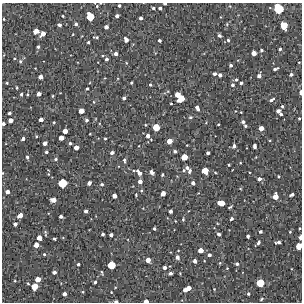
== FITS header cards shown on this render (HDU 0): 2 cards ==
NAXIS1  =                  300 / Width of image
NAXIS2  =                  300 / Height of image

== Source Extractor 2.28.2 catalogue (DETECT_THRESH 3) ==
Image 300 x 300 px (HDU 0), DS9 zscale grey, 1 PNG px = 1 image px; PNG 304 x 304 px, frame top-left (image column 1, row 300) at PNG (2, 3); no overlay
Background 1900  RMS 180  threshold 531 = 3 sigma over >= 5 px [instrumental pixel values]
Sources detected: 178; all 178 listed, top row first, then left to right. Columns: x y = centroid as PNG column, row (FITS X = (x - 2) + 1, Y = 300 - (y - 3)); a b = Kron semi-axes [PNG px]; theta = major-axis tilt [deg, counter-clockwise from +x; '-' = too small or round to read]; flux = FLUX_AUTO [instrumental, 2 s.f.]
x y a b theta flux
165 3 3 2 - 22000
96 5 9 4 -51 18000
119 5 3 3 - 18000
153 8 3 3 - 19000
160 8 3 3 - 28000
278 8 7 6 - 460000
63 16 3 2 - 12000
90 16 6 5 - 270000
117 16 4 3 - 34000
141 18 3 3 - 31000
4 19 3 2 - 8000
76 24 3 3 - 25000
59 25 4 3 - 28000
284 25 6 5 - 210000
106 27 4 4 - 47000
36 31 5 4 - 82000
43 34 5 4 - 78000
219 36 4 3 - 26000
96 37 7 3 -5 14000
126 40 5 4 - 58000
159 40 3 3 - 23000
228 40 4 4 - 18000
88 42 3 3 - 15000
38 47 4 3 - 20000
280 49 3 3 - 21000
261 50 3 3 - 19000
254 53 4 4 - 76000
116 54 3 3 - 39000
106 59 3 3 - 28000
20 61 5 4 - 19000
299 62 3 2 - 7400
126 63 4 2 - 9200
231 65 3 3 - 21000
275 69 6 3 21 24000
214 74 3 3 - 28000
291 74 4 3 - 23000
220 75 4 3 - 36000
259 76 4 4 - 44000
40 77 4 4 - 62000
236 80 4 3 - 18000
7 83 3 3 - 12000
131 83 3 2 - 14000
241 83 3 3 - 25000
150 85 4 3 - 16000
232 85 4 4 - 26000
17 87 4 3 - 11000
87 89 3 3 - 16000
300 92 4 2 - 35000
21 94 3 3 - 20000
28 94 5 3 - 13000
39 94 4 4 - 56000
177 95 5 4 - 110000
53 96 5 3 - 12000
124 98 4 3 - 29000
181 99 6 4 39 180000
272 100 6 3 33 24000
94 102 4 4 - 13000
171 103 3 2 - 10000
282 106 3 3 - 15000
197 108 5 3 - 46000
81 111 4 4 - 92000
278 111 4 4 - 45000
9 113 3 3 - 26000
281 114 3 3 - 19000
190 117 5 4 - 15000
299 118 3 2 - 13000
41 119 4 3 - 55000
11 120 4 4 - 69000
86 120 4 4 - 25000
54 122 3 3 - 12000
243 122 4 3 - 26000
3 124 3 3 - 28000
218 124 3 2 - 11000
145 125 3 3 - 11000
245 126 3 3 - 21000
156 127 5 5 - 200000
261 128 4 4 - 76000
65 131 4 4 - 74000
90 134 3 2 - 8000
36 136 4 3 - 12000
148 136 5 5 - 48000
61 138 4 4 - 88000
105 138 3 2 - 13000
23 139 4 3 - 37000
270 140 3 2 - 8500
169 141 4 4 - 100000
45 143 4 4 - 54000
70 143 3 3 - 24000
234 146 4 3 - 36000
254 146 4 3 - 39000
76 147 4 4 - 71000
175 151 4 3 - 23000
46 152 3 3 - 20000
112 153 4 3 - 31000
208 153 3 3 - 28000
27 157 4 3 - 25000
184 157 5 5 - 160000
56 159 4 3 - 20000
124 160 7 4 -83 21000
240 163 3 2 - 7500
229 165 3 2 - 12000
187 167 4 4 - 30000
183 170 5 4 - 15000
189 171 6 4 72 25000
205 171 5 5 - 190000
139 172 8 4 -47 68000
152 172 5 4 - 54000
3 173 4 3 - 7600
162 175 3 3 - 15000
278 176 3 3 - 13000
259 179 4 4 - 40000
140 181 4 4 - 51000
63 183 6 6 - 350000
89 183 4 4 - 47000
193 183 4 3 - 38000
102 184 4 4 - 19000
7 192 4 3 - 43000
163 193 4 4 - 79000
136 195 3 2 - 10000
292 195 5 3 - 27000
114 196 4 4 - 63000
275 196 5 4 - 100000
53 200 5 4 - 85000
221 203 6 4 -10 130000
230 207 5 2 - 13000
86 211 4 3 - 38000
170 211 4 3 - 33000
20 215 5 4 - 91000
61 216 3 3 - 27000
183 219 4 3 - 13000
231 219 4 3 - 26000
175 221 3 2 - 7500
15 224 4 3 - 36000
154 228 3 3 - 20000
300 228 3 2 - 9500
260 231 3 3 - 22000
290 232 3 3 - 11000
45 233 7 3 -80 18000
103 234 3 3 - 23000
219 234 4 3 - 28000
111 235 3 3 - 32000
248 236 4 3 - 28000
300 237 4 2 - 63000
39 238 4 4 - 96000
54 239 3 3 - 18000
258 242 5 3 - 20000
278 242 5 3 - 35000
36 245 4 4 - 92000
299 246 5 4 - 170000
200 250 4 4 - 99000
44 254 3 3 - 14000
209 255 4 3 - 30000
177 257 5 5 - 41000
148 260 4 4 - 74000
195 261 4 3 - 43000
220 263 4 3 - 10000
78 264 3 3 - 17000
237 264 4 3 - 24000
111 265 6 5 - 260000
165 267 4 3 - 33000
227 268 2 2 - 8200
54 272 4 3 - 39000
102 272 5 2 - 12000
170 273 3 3 - 28000
38 279 4 4 - 100000
15 281 4 2 - 9300
95 282 3 3 - 21000
28 283 4 3 - 10000
260 283 5 5 - 240000
35 286 5 5 - 150000
187 289 7 4 27 140000
214 289 2 2 - 7200
111 292 3 2 - 7700
64 294 4 4 - 44000
248 294 3 3 - 15000
261 299 4 3 - 13000
116 301 4 3 - 27000
146 301 4 3 - 58000
At the frame edge (FLAGS 8, measured only in part): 10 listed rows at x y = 165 3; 96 5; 300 92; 3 124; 3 173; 300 228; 300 237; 299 246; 116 301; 146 301